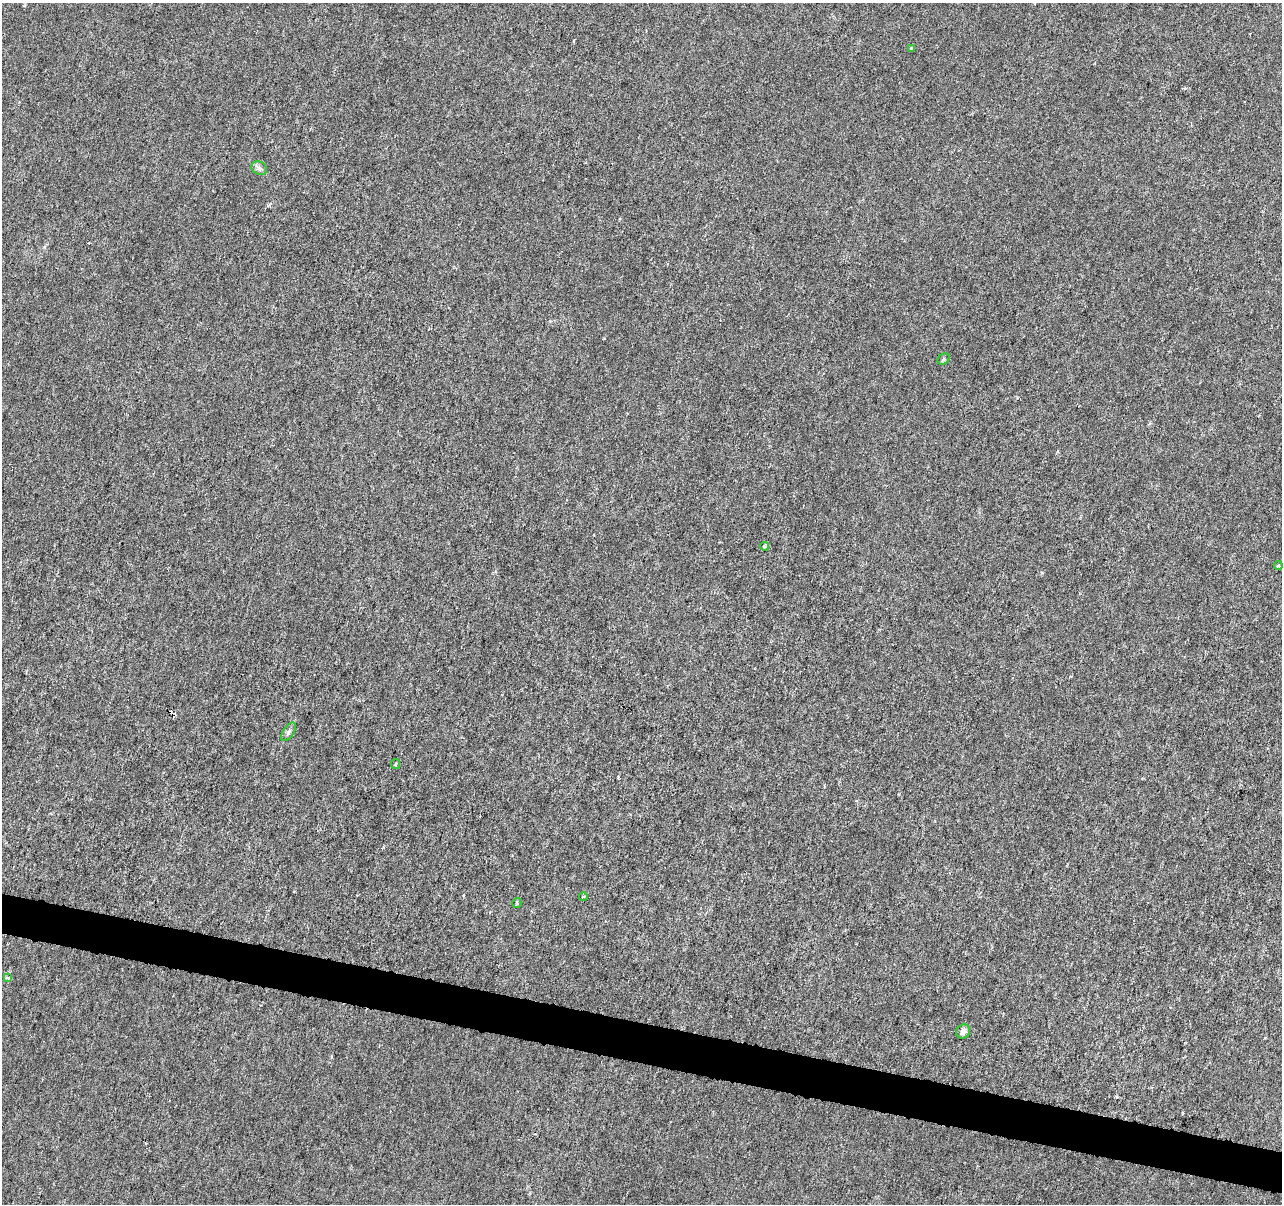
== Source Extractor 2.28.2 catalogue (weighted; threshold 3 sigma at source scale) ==
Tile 6 of 4 x 4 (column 2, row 2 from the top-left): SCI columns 1281-2560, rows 2626-3827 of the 5128 x 5312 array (HDU 1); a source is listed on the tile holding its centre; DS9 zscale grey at full resolution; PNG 1284 x 1206 px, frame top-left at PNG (2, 3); each listed source drawn as its Kron ellipse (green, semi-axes under 4 px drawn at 4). Shown black and unused: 3% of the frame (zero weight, under 3 of 6 exposures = <1% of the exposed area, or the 3 px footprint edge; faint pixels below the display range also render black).
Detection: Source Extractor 2.28.2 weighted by HDU 2 'WHT'; one run over the whole footprint, this tile lists its part. Background -1.32e-04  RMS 0.0013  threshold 0.00513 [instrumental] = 3 sigma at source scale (4.09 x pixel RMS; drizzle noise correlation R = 1.36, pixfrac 0.8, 0.0396/0.0396 arcsec/px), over >= 5 px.
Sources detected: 13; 2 cosmic-ray / hot-pixel residue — neither listed nor drawn; the other 11 listed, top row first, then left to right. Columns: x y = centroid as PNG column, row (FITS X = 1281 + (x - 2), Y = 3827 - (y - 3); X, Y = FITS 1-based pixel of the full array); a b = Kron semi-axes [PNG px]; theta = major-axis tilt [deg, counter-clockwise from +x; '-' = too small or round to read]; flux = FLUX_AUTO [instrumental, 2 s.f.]
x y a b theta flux
912 48 3 3 - 0.21
259 168 8 6 -29 0.38
944 359 6 5 - 0.17
764 546 4 4 - 0.28
1278 566 4 4 - 0.22
288 732 10 5 56 0.33
395 764 5 4 - 0.16
583 897 4 2 - 0.11
517 903 5 4 - 0.15
7 978 3 3 - 0.41
963 1032 7 6 - 0.46